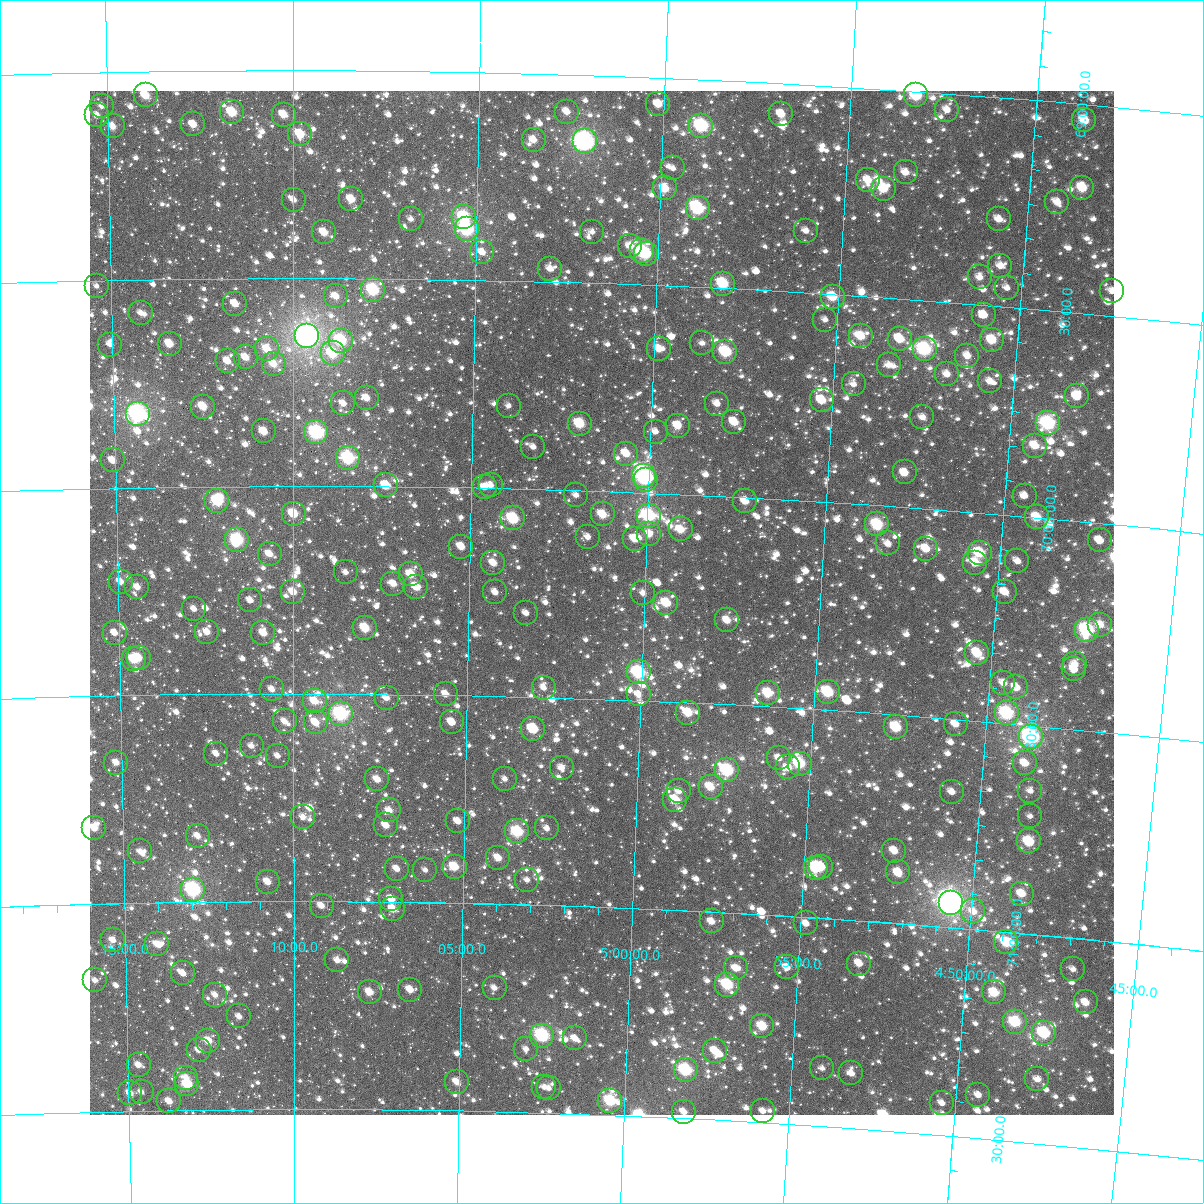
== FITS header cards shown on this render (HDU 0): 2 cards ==
NAXIS1  =                 1024
NAXIS2  =                 1024

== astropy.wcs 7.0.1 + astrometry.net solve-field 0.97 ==
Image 1024 x 1024 px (HDU 0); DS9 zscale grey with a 90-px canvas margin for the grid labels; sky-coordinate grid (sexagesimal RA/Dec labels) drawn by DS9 from the SOLVED WCS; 263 Tycho-2 reference stars matched to detected sources circled (green)
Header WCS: RA---TAN-SIP/DEC--TAN-SIP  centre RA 05:01:13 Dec +70:16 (75.30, +70.27 deg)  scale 8.66 arcsec/px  FOV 147.8' x 147.8'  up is +178 deg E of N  parity flipped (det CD > 0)
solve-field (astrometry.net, Tycho-2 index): VERIFIED the header's WCS against the Tycho-2 star catalogue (verified at 6 index scales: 16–263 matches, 0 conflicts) and refined it, rather than solving blind
Solved WCS: RA---TAN-SIP/DEC--TAN-SIP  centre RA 05:01:13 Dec +70:16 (75.30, +70.27 deg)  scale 8.66 arcsec/px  FOV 147.9' x 147.9'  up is +178 deg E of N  parity flipped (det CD > 0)
The solver's refit moves the header's centre by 0.99 arcsec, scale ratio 1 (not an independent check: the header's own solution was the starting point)
Tycho-2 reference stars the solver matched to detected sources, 263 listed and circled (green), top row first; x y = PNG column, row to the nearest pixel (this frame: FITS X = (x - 90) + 1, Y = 1024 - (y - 91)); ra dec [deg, ICRS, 3 dp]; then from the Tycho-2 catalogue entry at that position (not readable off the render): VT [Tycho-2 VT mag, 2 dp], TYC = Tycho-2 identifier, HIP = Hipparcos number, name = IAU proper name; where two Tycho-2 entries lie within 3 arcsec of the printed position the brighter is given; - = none
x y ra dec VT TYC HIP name
146 95 78.491 +69.057 10.03 4343-83-1 - -
916 95 73.310 +69.009 8.99 4342-1032-1 - -
658 104 75.039 +69.064 10.48 4342-1029-1 - -
102 106 78.786 +69.081 11.68 4343-90-1 - -
947 110 73.097 +69.039 10.92 4342-935-1 - -
232 112 77.911 +69.100 9.52 4342-1065-1 - -
567 112 75.654 +69.090 11.22 4342-1013-1 - -
781 114 74.210 +69.074 10.48 4342-966-1 - -
97 115 78.822 +69.103 11.30 4343-106-1 - -
284 115 77.562 +69.107 10.55 4342-1082-1 - -
1084 120 72.171 +69.038 9.81 4342-1594-1 - -
193 124 78.172 +69.129 10.65 4343-145-1 - -
113 126 78.717 +69.131 10.70 4343-133-1 - -
701 126 74.742 +69.112 8.36 4342-1662-1 23160 -
300 134 77.450 +69.154 10.12 4342-1039-1 - -
534 140 75.873 +69.160 10.93 4342-947-1 - -
585 141 75.523 +69.160 7.17 4342-1532-1 23425 -
673 168 74.923 +69.217 12.28 4342-900-1 - -
906 172 73.347 +69.196 11.25 4342-1966-1 - -
868 180 73.598 +69.221 10.51 4342-1232-1 - -
665 188 74.972 +69.266 9.91 4342-1472-1 - -
1082 188 72.146 +69.200 9.75 4342-1614-1 - -
884 189 73.487 +69.239 9.86 4342-2226-1 22777 -
351 199 77.102 +69.310 10.48 4342-923-1 - -
294 200 77.495 +69.312 11.62 4342-918-1 - -
1057 202 72.306 +69.240 10.93 4342-2274-1 - -
698 208 74.741 +69.311 8.81 4342-2240-1 - -
464 217 76.332 +69.350 8.94 4342-2973-1 - -
411 219 76.696 +69.356 11.50 4342-2970-1 - -
999 219 72.692 +69.293 11.36 4342-2239-1 - -
467 229 76.313 +69.379 8.31 4346-979-1 - -
806 231 73.998 +69.351 11.70 4342-1268-1 - -
324 232 77.288 +69.390 10.39 4346-786-1 - -
592 232 75.456 +69.377 11.72 4346-20-1 - -
630 246 75.194 +69.407 10.66 4346-430-1 - -
642 251 75.108 +69.419 8.94 4346-985-1 - -
482 252 76.203 +69.433 11.38 4346-1083-1 - -
646 254 75.082 +69.425 9.70 4346-1155-1 - -
1000 266 72.657 +69.404 11.03 4346-55-1 - -
550 269 75.739 +69.469 11.38 4346-1114-1 - -
980 277 72.792 +69.435 11.19 4346-64-1 - -
723 284 74.547 +69.489 9.14 4346-1023-1 - -
97 286 78.850 +69.514 11.89 4347-1761-1 - -
1007 288 72.601 +69.455 11.49 4346-28-1 - -
373 290 76.948 +69.529 8.67 4346-682-1 23869 -
1112 291 71.879 +69.441 12.02 4333-239-1 - -
336 296 77.204 +69.544 10.95 4346-1038-1 - -
833 297 73.790 +69.506 9.66 4346-1034-1 - -
235 304 77.900 +69.561 10.67 4346-378-1 - -
141 313 78.551 +69.581 11.48 4347-1563-1 - -
984 315 72.744 +69.525 10.59 4346-88-1 - -
825 320 73.832 +69.562 11.73 4346-908-1 - -
307 336 77.403 +69.639 6.54 4346-320-1 24003 Mago
861 336 73.579 +69.597 10.21 4346-734-1 - -
900 339 73.310 +69.597 10.05 4346-1127-1 - -
992 340 72.675 +69.583 9.85 4346-845-1 - -
341 341 77.170 +69.650 8.94 4346-967-1 - -
702 343 74.671 +69.634 11.70 4346-957-1 - -
170 344 78.355 +69.656 10.34 4347-1689-1 - -
110 345 78.768 +69.656 11.43 4347-1727-1 - -
267 349 77.679 +69.671 10.21 4346-258-1 - -
659 349 74.969 +69.652 10.67 4346-917-1 - -
925 349 73.133 +69.617 8.37 4346-785-1 - -
725 352 74.507 +69.652 9.17 4346-575-1 - -
333 353 77.227 +69.681 9.58 4346-520-1 - -
967 356 72.835 +69.626 10.96 4346-566-1 - -
246 357 77.829 +69.691 10.63 4346-1094-1 - -
228 361 77.954 +69.700 11.42 4346-1099-1 - -
274 364 77.635 +69.706 10.45 4346-280-1 - -
889 365 73.373 +69.662 11.32 4346-386-1 - -
947 374 72.966 +69.673 11.10 4346-987-1 - -
990 381 72.667 +69.682 11.09 4346-928-1 - -
854 384 73.608 +69.713 11.65 4346-434-1 - -
1077 396 72.057 +69.702 10.46 4346-1174-1 - -
367 398 76.989 +69.788 10.71 4346-1141-1 - -
822 400 73.823 +69.756 9.93 4346-828-1 - -
343 403 77.150 +69.802 11.13 4346-1146-1 - -
717 404 74.548 +69.778 11.25 4346-1012-1 - -
509 406 75.999 +69.801 12.01 4346-581-1 - -
203 407 78.127 +69.808 10.16 4347-1657-1 - -
138 414 78.583 +69.824 7.52 4347-1769-1 24417 -
922 417 73.115 +69.781 11.26 4346-587-1 - -
734 422 74.421 +69.820 10.28 4346-801-1 - -
1048 423 72.240 +69.771 8.39 4346-843-1 22371 -
580 424 75.501 +69.839 9.47 4346-564-1 - -
678 426 74.816 +69.835 10.51 4346-1227-1 - -
264 431 77.705 +69.869 10.47 4346-691-1 - -
316 432 77.338 +69.871 8.19 4346-1055-1 - -
656 432 74.968 +69.852 11.64 4346-540-1 - -
1035 446 72.319 +69.828 10.30 4346-1195-1 - -
533 447 75.819 +69.898 11.63 4346-1138-1 - -
626 454 75.166 +69.907 10.63 4346-1205-1 - -
348 458 77.114 +69.933 8.48 4346-916-1 - -
113 460 78.765 +69.934 11.16 4347-1630-1 - -
905 472 73.212 +69.917 10.52 4346-1045-1 - -
644 476 75.037 +69.959 7.84 4346-868-1 23246 -
646 480 75.025 +69.968 10.37 4346-694-1 - -
386 485 76.846 +69.998 10.19 4346-310-1 - -
491 485 76.110 +69.993 11.51 4346-633-1 - -
485 487 76.154 +69.998 11.07 4346-995-1 - -
576 495 75.509 +70.012 11.42 4346-812-1 - -
1025 496 72.361 +69.950 11.59 4346-719-1 - -
217 501 78.034 +70.035 8.96 4347-1766-1 24230 -
745 501 74.316 +70.009 10.62 4346-778-1 - -
294 514 77.497 +70.067 9.67 4346-126-1 - -
603 514 75.318 +70.056 9.97 4346-1194-1 - -
649 516 74.991 +70.054 9.09 4346-454-1 23234 -
1037 517 72.263 +70.000 9.86 4346-861-1 - -
513 518 75.948 +70.072 8.89 4346-733-1 23545 -
877 524 73.379 +70.046 9.05 4346-870-1 22739 -
681 529 74.763 +70.085 10.20 4346-670-1 - -
649 534 74.983 +70.099 11.04 4346-879-1 - -
588 537 75.416 +70.111 11.43 4346-677-1 - -
635 539 75.084 +70.112 10.80 4346-991-1 - -
237 540 77.898 +70.129 8.65 4346-794-1 24188 -
1100 540 71.807 +70.042 10.93 4333-969-1 - -
888 543 73.295 +70.090 11.29 4346-964-1 - -
461 547 76.310 +70.142 10.49 4346-1121-1 - -
926 549 73.023 +70.096 10.37 4346-669-1 - -
980 553 72.644 +70.096 9.33 4346-973-1 - -
270 554 77.669 +70.163 10.67 4346-1120-1 - -
1017 561 72.372 +70.108 11.14 4346-410-1 - -
493 563 76.081 +70.180 10.60 4346-1206-1 - -
975 563 72.669 +70.121 10.37 4346-1224-1 - -
346 572 77.128 +70.208 11.37 4346-818-1 - -
411 574 76.665 +70.211 10.06 4346-735-1 - -
121 582 78.728 +70.226 10.67 4347-1763-1 - -
393 584 76.787 +70.234 10.69 4346-1154-1 - -
137 587 78.609 +70.240 10.94 4347-1737-1 - -
416 587 76.624 +70.241 10.46 4346-1148-1 - -
293 592 77.501 +70.255 10.54 4346-960-1 - -
495 592 76.063 +70.250 11.01 4346-895-1 - -
1005 592 72.442 +70.185 10.76 4346-727-1 - -
643 593 75.010 +70.241 11.32 4346-800-1 - -
250 600 77.806 +70.275 11.28 4346-1004-1 - -
666 603 74.841 +70.262 9.70 4346-372-1 - -
194 609 78.209 +70.295 11.18 4347-1622-1 - -
526 613 75.838 +70.299 11.56 4346-1179-1 - -
727 620 74.403 +70.298 10.51 4346-1166-1 - -
1100 625 71.748 +70.243 11.06 4333-1247-1 - -
365 628 76.987 +70.341 9.73 4346-847-1 - -
1087 630 71.837 +70.259 8.24 4333-1162-1 - -
207 632 78.118 +70.350 10.67 4347-1741-1 - -
115 633 78.777 +70.349 11.55 4347-1589-1 - -
263 633 77.714 +70.355 10.73 4346-308-1 - -
977 653 72.604 +70.337 9.77 4346-536-1 - -
139 658 78.610 +70.410 10.33 4347-1493-1 - -
134 659 78.646 +70.414 9.70 4347-1529-1 - -
1075 664 71.901 +70.344 11.19 4333-1144-1 - -
1074 669 71.906 +70.356 10.87 4333-538-1 - -
639 672 75.019 +70.432 8.50 4346-384-1 - -
1003 683 72.399 +70.404 10.97 4346-692-1 - -
1016 687 72.306 +70.412 10.61 4346-642-1 - -
544 688 75.697 +70.478 11.78 4346-927-1 - -
272 689 77.654 +70.489 11.34 4346-366-1 - -
828 692 73.652 +70.456 9.08 4346-858-1 - -
768 693 74.081 +70.467 9.49 4346-704-1 - -
446 694 76.403 +70.498 11.19 4346-1082-1 - -
639 694 75.012 +70.486 11.29 4346-158-1 - -
387 698 76.828 +70.509 11.30 4346-923-1 - -
315 701 77.346 +70.518 10.38 4346-512-1 - -
688 713 74.650 +70.524 9.84 4346-774-1 - -
1007 713 72.358 +70.475 8.52 4346-563-1 - -
341 714 77.157 +70.548 8.01 4346-849-1 - -
285 721 77.564 +70.567 11.22 4346-128-1 - -
316 722 77.339 +70.569 10.60 4346-1096-1 - -
452 722 76.353 +70.565 10.69 4346-1116-1 - -
956 724 72.720 +70.511 10.99 4346-668-1 - -
896 727 73.145 +70.530 9.35 4346-1027-1 - -
533 729 75.764 +70.577 10.33 4346-348-1 - -
1031 737 72.169 +70.527 7.55 4346-356-1 22345 -
252 746 77.804 +70.625 11.54 4346-806-1 - -
216 754 78.059 +70.644 11.85 4347-1696-1 - -
278 756 77.615 +70.650 11.60 4346-1142-1 - -
779 758 73.978 +70.622 11.65 4346-684-1 - -
116 763 78.786 +70.662 11.02 4347-1557-1 - -
1025 763 72.197 +70.592 10.72 4346-418-1 - -
800 764 73.823 +70.633 8.93 4346-1075-1 22879 -
788 767 73.907 +70.643 10.71 4346-579-1 - -
562 768 75.549 +70.668 11.62 4346-86-1 - -
727 770 74.347 +70.658 8.53 4346-807-1 - -
377 779 76.889 +70.706 10.47 4346-856-1 - -
505 779 75.961 +70.699 12.01 4346-300-1 - -
711 787 74.462 +70.700 10.08 4346-888-1 - -
679 791 74.692 +70.713 11.32 4346-805-1 - -
1030 791 72.140 +70.657 11.43 4346-722-1 - -
952 792 72.708 +70.675 11.04 4346-904-1 - -
675 800 74.716 +70.735 9.91 4346-278-1 - -
389 810 76.799 +70.780 10.80 4346-808-1 - -
1030 816 72.127 +70.717 11.81 4346-596-1 - -
303 817 77.430 +70.797 11.35 4346-517-1 - -
458 821 76.296 +70.803 11.17 4346-541-1 - -
386 825 76.822 +70.816 10.96 4346-437-1 - -
94 828 78.958 +70.817 10.50 4347-1468-1 - -
547 828 75.645 +70.815 11.64 4346-461-1 - -
517 831 75.859 +70.825 9.06 4346-433-1 23525 -
198 836 78.201 +70.842 11.13 4347-1542-1 - -
1029 841 72.117 +70.779 9.34 4346-1053-1 - -
140 851 78.626 +70.876 12.50 4347-1522-1 - -
894 851 73.095 +70.826 10.54 4346-409-1 - -
498 858 75.995 +70.890 10.60 4346-387-1 - -
455 867 76.315 +70.913 9.81 4346-295-1 - -
821 867 73.622 +70.877 10.33 4346-221-1 - -
816 868 73.662 +70.880 9.09 4346-515-1 22820 -
397 869 76.739 +70.920 11.23 4346-123-1 - -
425 870 76.530 +70.922 12.09 4346-283-1 - -
898 872 73.054 +70.878 10.63 4346-441-1 - -
527 880 75.779 +70.941 11.65 4346-163-1 - -
268 882 77.690 +70.953 10.54 4346-341-1 - -
193 890 78.242 +70.970 7.84 4347-1476-1 24307 -
1022 894 72.137 +70.905 10.24 4346-213-1 - -
391 899 76.777 +70.993 10.64 4346-169-1 - -
951 903 72.652 +70.942 6.33 4346-125-1 22508 -
322 906 77.293 +71.010 11.19 4346-313-1 - -
393 909 76.764 +71.017 10.64 4346-449-1 - -
973 911 72.481 +70.958 11.02 4346-333-1 - -
712 921 74.406 +71.023 10.75 4346-299-1 - -
806 923 73.707 +71.015 11.23 4346-77-1 - -
113 940 78.841 +71.088 11.11 4347-1576-1 - -
1006 942 72.220 +71.025 9.66 4346-487-1 - -
157 944 78.517 +71.099 11.17 4347-1484-1 - -
337 960 77.174 +71.142 11.36 4346-265-1 - -
859 964 73.294 +71.104 10.55 4346-401-1 - -
787 967 73.829 +71.124 11.15 4346-325-1 - -
736 968 74.207 +71.133 10.72 4346-203-1 - -
1073 969 71.710 +71.075 11.84 4333-1239-1 - -
183 973 78.323 +71.171 11.19 4347-1454-1 - -
95 980 78.981 +71.184 11.25 4347-1570-1 - -
727 985 74.264 +71.173 8.95 4346-289-1 - -
495 988 76.000 +71.202 11.70 4346-93-1 - -
410 990 76.629 +71.211 10.60 4346-99-1 - -
370 992 76.931 +71.218 10.31 4346-377-1 - -
994 992 72.277 +71.148 9.71 4346-249-1 - -
215 995 78.087 +71.224 11.30 4347-1486-1 - -
1086 1002 71.591 +71.152 10.57 4333-332-1 - -
239 1016 77.908 +71.277 11.36 4350-759-1 - -
1015 1022 72.101 +71.214 9.08 4346-273-1 - -
762 1026 73.987 +71.268 9.58 4350-494-1 - -
1044 1033 71.880 +71.234 8.97 4333-873-1 - -
542 1036 75.633 +71.314 8.31 4350-778-1 - -
575 1038 75.387 +71.318 11.03 4350-203-1 - -
208 1041 78.141 +71.334 10.20 4351-1769-1 - -
526 1049 75.753 +71.348 12.02 4350-844-1 - -
199 1050 78.213 +71.356 11.35 4351-1780-1 - -
715 1051 74.331 +71.334 10.43 4350-264-1 - -
139 1065 78.669 +71.389 10.98 4351-1752-1 - -
822 1068 73.519 +71.361 11.71 4350-753-1 - -
686 1070 74.544 +71.383 8.49 4350-194-1 23091 -
851 1073 73.296 +71.368 11.27 4350-849-1 - -
186 1078 78.313 +71.422 11.36 4351-1700-1 - -
1037 1079 71.897 +71.346 11.15 4337-777-1 - -
457 1082 76.268 +71.431 10.57 4350-274-1 - -
187 1084 78.303 +71.439 9.29 4351-1767-1 - -
544 1087 75.606 +71.438 11.65 4350-457-1 - -
549 1088 75.571 +71.440 11.56 4350-405-1 - -
142 1092 78.651 +71.454 12.31 4351-1715-1 - -
130 1093 78.736 +71.457 10.75 4351-1793-1 - -
978 1095 72.332 +71.397 11.04 4350-426-1 - -
169 1101 78.442 +71.478 10.71 4351-1703-1 - -
610 1101 75.102 +71.465 8.94 4350-333-1 23271 -
942 1103 72.600 +71.423 11.97 4350-891-1 - -
763 1111 73.946 +71.472 11.35 4350-449-1 - -
684 1112 74.543 +71.484 11.06 4350-820-1 - -